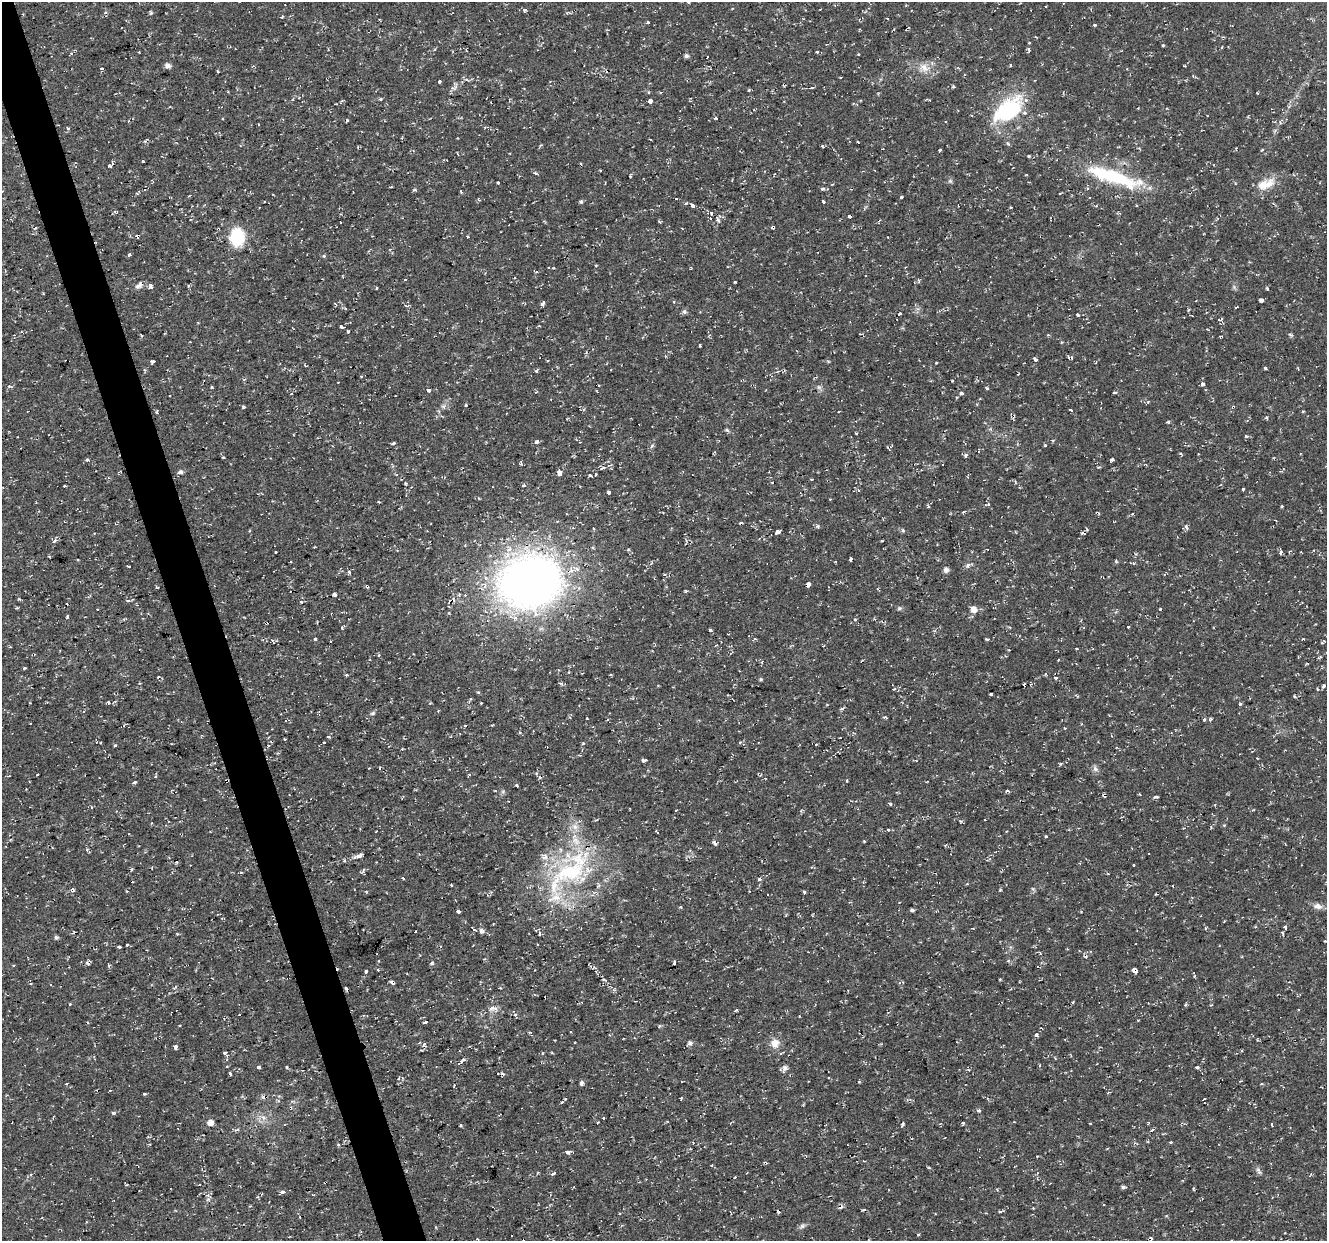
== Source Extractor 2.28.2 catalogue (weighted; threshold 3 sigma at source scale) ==
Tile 11 of 4 x 4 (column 3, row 3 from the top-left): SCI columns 2653-3977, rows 1353-2591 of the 5303 x 5123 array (HDU 1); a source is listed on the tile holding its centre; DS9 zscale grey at full resolution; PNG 1329 x 1243 px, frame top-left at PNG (2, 2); no overlay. Shown black and unused: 3% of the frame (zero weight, under 2 of 3 exposures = <1% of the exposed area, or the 3 px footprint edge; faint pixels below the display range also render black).
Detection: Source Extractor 2.28.2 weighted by HDU 2 'WHT'; one run over the whole footprint, this tile lists its part. Background 0.0106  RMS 0.0031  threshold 0.0139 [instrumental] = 3 sigma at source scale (4.5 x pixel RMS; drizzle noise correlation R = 1.50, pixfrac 1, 0.0396/0.0396 arcsec/px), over >= 5 px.
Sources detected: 403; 64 cosmic-ray / hot-pixel residue — not listed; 11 inside a brighter listed object's ellipse — not listed separately; the other 328 listed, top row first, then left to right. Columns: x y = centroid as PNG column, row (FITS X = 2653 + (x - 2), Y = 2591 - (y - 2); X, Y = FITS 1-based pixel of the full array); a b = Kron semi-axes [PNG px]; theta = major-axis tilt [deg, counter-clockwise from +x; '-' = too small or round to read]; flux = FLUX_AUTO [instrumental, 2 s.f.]
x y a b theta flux
525 10 4 3 - 0.94
105 13 5 4 - 0.61
23 14 3 3 - 0.28
282 17 5 3 - 0.34
648 22 3 3 - 0.99
1095 25 4 3 - 0.4
1035 37 4 3 - 0.26
1223 37 5 4 - 0.31
1163 45 3 3 - 0.41
1222 47 4 3 - 0.25
1029 49 4 3 - 0.63
817 52 3 3 - 0.35
858 54 3 2 - 0.24
686 56 5 5 - 0.79
1011 65 3 3 - 0.39
167 66 5 5 - 1.5
101 68 4 3 - 0.42
924 68 15 10 -39 3.2
217 71 3 3 - 0.56
1193 76 5 3 - 0.33
439 81 3 3 - 1.6
953 86 4 3 - 0.44
453 88 12 5 11 1.1
812 88 5 2 - 0.39
749 90 4 3 - 0.31
1257 93 4 2 - 0.26
293 99 4 3 - 0.32
380 99 4 4 - 0.39
650 101 3 3 - 18
1008 110 41 23 38 24
223 118 3 2 - 0.28
715 118 3 3 - 0.74
347 120 3 3 - 0.68
129 121 3 2 - 0.26
1280 122 6 4 -59 0.39
68 128 3 3 - 1.4
823 146 4 3 - 0.35
939 150 4 2 - 0.43
1262 150 4 3 - 0.35
1028 156 3 3 - 0.57
143 161 3 3 - 0.87
112 163 3 3 - 0.74
110 166 3 3 - 0.69
535 173 5 4 - 0.48
1114 177 64 16 -17 23
950 181 6 6 - 0.56
498 183 3 3 - 1.1
1265 184 27 12 22 5.2
822 189 6 4 27 0.58
1060 193 3 2 - 0.25
137 194 4 4 - 0.41
901 197 3 3 - 1.7
676 198 4 3 - 1
823 201 3 3 - 0.9
581 202 5 4 - 0.49
686 203 4 3 - 0.46
693 205 4 3 - 1.1
1136 205 2 2 - 0.3
1011 207 3 2 - 0.42
711 213 5 4 - 0.7
849 216 3 3 - 3.2
659 221 4 3 - 0.41
718 221 6 4 -55 0.75
340 223 3 3 - 0.58
773 227 4 3 - 1.4
35 228 3 2 - 0.89
467 236 3 2 - 0.42
237 237 19 15 -87 13
129 254 4 3 - 1.5
324 256 5 4 - 0.36
404 279 3 3 - 0.98
735 282 3 3 - 0.3
139 285 12 7 40 1.3
150 285 4 3 - 1.8
376 288 3 3 - 0.73
1267 289 4 3 - 0.39
1261 300 4 4 - 3.1
674 301 3 3 - 0.48
543 303 5 3 - 1.1
406 306 8 2 -11 0.37
1237 307 4 2 - 0.32
1188 310 5 3 - 0.31
684 312 6 6 - 0.75
900 314 3 2 - 0.44
1078 315 3 3 - 0.41
1221 319 5 3 - 0.53
342 327 5 3 - 1.6
348 331 3 3 - 0.59
141 335 3 2 - 0.51
700 345 3 3 - 1.4
1071 357 5 3 - 0.86
1035 360 4 3 - 1.3
153 361 5 3 - 3
547 361 3 2 - 0.3
936 363 3 2 - 0.26
1265 368 3 3 - 0.88
537 371 4 3 - 0.55
779 371 4 3 - 0.32
361 376 3 3 - 0.54
1203 384 4 3 - 5.2
9 386 5 4 - 0.58
212 387 4 3 - 0.58
819 387 7 6 - 0.73
987 388 3 3 - 0.53
428 390 4 3 - 3.4
1115 392 4 3 - 0.61
291 393 3 3 - 0.47
961 393 3 3 - 2.4
1148 402 5 5 - 0.37
466 405 3 2 - 0.34
443 406 6 6 - 0.75
244 407 3 3 - 1.2
1071 410 3 3 - 3.3
839 411 3 3 - 0.93
156 412 5 3 - 0.29
1266 417 5 4 - 0.39
727 430 6 5 - 0.49
856 433 3 2 - 0.29
1246 436 4 3 - 0.76
537 441 5 4 - 0.66
1053 441 4 3 - 0.35
393 443 4 4 - 0.51
1045 445 3 3 - 0.33
652 446 6 4 56 0.54
966 456 5 3 - 0.5
223 457 4 2 - 0.29
87 460 4 4 - 0.54
1112 460 4 3 - 1.4
1099 467 5 3 - 0.31
602 468 6 4 24 0.58
180 472 7 5 16 0.94
559 472 4 3 - 13
595 474 3 3 - 1.1
590 475 4 3 - 1.3
811 479 4 2 - 0.26
406 483 3 3 - 0.38
524 485 5 4 - 0.6
64 486 3 3 - 1.1
1243 489 3 3 - 1.6
858 490 4 3 - 0.28
608 492 4 3 - 2
988 505 3 3 - 1
1281 506 3 3 - 0.3
964 511 8 2 16 0.39
741 523 5 3 - 0.4
818 526 6 4 -69 0.47
593 528 3 3 - 0.86
1186 528 10 3 -49 0.5
903 530 6 4 -69 0.45
778 532 6 3 29 1.1
1082 533 3 3 - 0.33
54 541 8 5 41 0.88
276 552 3 3 - 0.68
1281 552 5 3 - 0.53
78 559 3 2 - 0.31
850 559 4 3 - 3
290 562 3 2 - 0.29
835 562 4 2 - 0.23
968 565 8 5 72 0.91
128 566 4 2 - 0.33
946 570 5 5 - 1.4
349 572 4 3 - 0.97
531 581 59 48 12 190
808 584 3 3 - 20
367 586 4 3 - 0.84
686 591 5 3 - 0.35
334 595 4 3 - 1.7
459 595 5 4 - 0.45
19 599 4 4 - 0.37
127 600 5 4 - 0.66
301 601 3 3 - 1.5
900 608 7 5 1 0.56
974 609 6 6 - 2.4
67 616 3 3 - 0.43
124 619 3 3 - 0.32
1128 627 3 3 - 0.43
342 628 3 3 - 0.72
755 638 4 4 - 0.43
315 639 3 3 - 0.56
986 639 5 3 - 0.41
1303 639 4 3 - 0.27
272 640 4 4 - 0.42
10 647 3 3 - 0.29
1077 649 3 2 - 0.4
24 668 3 3 - 0.39
346 675 4 3 - 0.39
158 677 3 2 - 0.79
1055 678 5 4 - 0.55
761 679 5 4 - 0.38
1324 686 4 3 - 0.64
893 689 5 3 - 0.44
1317 689 4 3 - 0.28
991 694 3 3 - 0.48
1076 695 5 3 - 0.37
1294 696 4 3 - 0.32
108 702 4 2 - 0.36
1240 704 3 3 - 1
842 709 7 3 9 0.44
373 713 7 5 18 0.6
402 717 2 2 - 0.22
885 717 3 3 - 1.2
570 718 4 3 - 0.27
1204 719 3 3 - 0.84
1211 719 4 3 - 0.43
520 732 4 3 - 0.28
328 737 4 3 - 0.29
285 739 3 2 - 0.47
324 743 3 3 - 0.86
115 746 3 3 - 3.6
580 755 4 3 - 0.3
644 760 5 3 - 0.62
1095 769 8 7 - 0.99
37 775 3 2 - 0.53
9 776 4 2 - 0.26
155 777 5 3 - 0.29
539 777 4 3 - 0.39
135 782 4 3 - 0.5
517 786 3 3 - 1
1007 791 4 3 - 0.94
1104 795 4 3 - 2
1156 797 7 3 0 0.45
890 804 4 3 - 0.48
168 821 3 2 - 0.23
151 823 3 3 - 0.23
575 827 9 7 -27 1.7
888 829 3 3 - 1.6
376 831 3 2 - 0.27
657 832 3 2 - 0.81
1046 836 3 3 - 0.65
864 841 3 2 - 0.28
715 843 7 4 -40 0.8
359 855 10 4 18 1.4
344 861 3 3 - 0.56
131 869 4 3 - 0.37
363 870 5 3 - 0.47
241 872 4 3 - 0.41
569 872 64 34 29 42
403 878 3 3 - 0.77
759 879 4 3 - 0.81
967 884 4 4 - 0.29
451 885 3 2 - 0.27
1033 889 5 5 - 0.58
804 892 4 3 - 0.49
1156 894 2 2 - 0.3
1318 906 11 7 -11 1.7
680 907 4 4 - 0.35
912 910 4 3 - 0.59
458 911 3 3 - 1.9
222 918 4 3 - 0.54
1285 927 3 3 - 1.2
473 928 8 3 -44 0.93
973 928 4 2 - 0.28
482 931 5 5 - 1.2
416 932 3 3 - 1.2
540 933 7 3 90 0.48
56 937 5 4 - 0.74
127 945 3 3 - 1.3
119 947 3 2 - 0.37
1040 953 4 2 - 0.28
432 963 5 5 - 0.59
675 963 4 3 - 1.7
109 965 4 3 - 1.1
378 970 3 3 - 0.59
1135 970 4 4 - 15
366 971 3 3 - 1.4
1194 976 5 3 - 0.33
392 982 4 3 - 2.5
346 988 4 3 - 0.75
1073 1002 5 3 - 0.28
1185 1005 5 4 - 0.35
491 1008 6 4 7 2.6
736 1010 4 3 - 0.46
239 1015 3 2 - 0.22
426 1022 4 3 - 2.5
179 1025 3 2 - 0.28
530 1032 6 3 -1 0.33
1036 1035 3 3 - 3.9
690 1043 7 6 - 0.8
775 1043 11 10 - 3
425 1045 8 4 -62 0.83
176 1047 4 3 - 2.5
225 1053 3 3 - 1.2
461 1061 11 4 43 0.96
258 1067 3 3 - 4.3
287 1067 4 3 - 0.42
1197 1067 3 3 - 1.6
785 1068 7 6 - 1.2
230 1074 3 3 - 1.7
402 1078 5 3 - 0.29
398 1079 4 3 - 0.32
859 1082 4 3 - 0.32
582 1083 4 3 - 8.2
1261 1084 4 3 - 0.26
454 1086 4 2 - 0.29
110 1090 3 2 - 0.21
1108 1093 5 3 - 0.26
144 1094 3 3 - 1.1
681 1098 3 3 - 0.27
1204 1099 3 2 - 0.23
562 1102 4 4 - 0.52
978 1110 6 4 -2 0.53
113 1113 4 3 - 0.77
264 1118 7 4 -19 0.79
604 1118 3 3 - 0.87
598 1122 3 3 - 0.28
210 1123 5 5 - 2.3
963 1123 3 3 - 0.99
1090 1123 3 2 - 0.21
903 1124 4 3 - 0.59
1271 1124 4 3 - 0.94
237 1130 6 3 8 0.57
1152 1130 5 3 - 0.6
1148 1142 3 3 - 0.34
1171 1142 3 2 - 0.46
568 1152 4 3 - 4.1
765 1163 5 3 - 0.41
929 1168 5 3 - 0.3
1258 1170 11 5 -69 0.86
554 1173 3 3 - 3.4
31 1175 4 3 - 0.58
1123 1187 5 4 - 0.66
283 1192 4 3 - 2.1
208 1199 6 3 20 0.54
1000 1212 5 3 - 0.32
802 1226 9 6 27 0.83
918 1235 3 3 - 0.48
477 1239 3 3 - 0.25
1232 1240 2 2 - 0.19
Overlapping masked pixels (flux is a lower limit): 14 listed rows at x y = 849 216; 773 227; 237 237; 139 285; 1071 357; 531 581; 808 584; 367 586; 1104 795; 569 872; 1135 970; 392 982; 346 988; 765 1163
Isophote crosses this tile's border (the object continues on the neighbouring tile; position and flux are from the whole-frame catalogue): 1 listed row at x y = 1232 1240
Unlisted compact peaks at least as high as the median listed source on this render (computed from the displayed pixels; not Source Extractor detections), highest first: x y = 1000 890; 151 13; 583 743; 1116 561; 414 190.